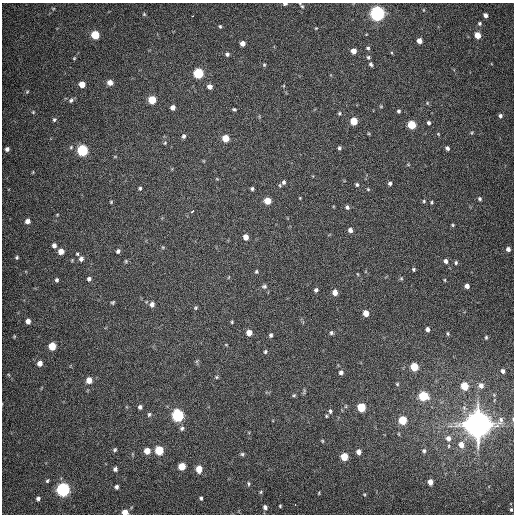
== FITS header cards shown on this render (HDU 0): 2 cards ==
NAXIS1  =                  512
NAXIS2  =                  512

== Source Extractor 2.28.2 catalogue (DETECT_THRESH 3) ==
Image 512 x 512 px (HDU 0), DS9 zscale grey, 1 PNG px = 1 image px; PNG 516 x 516 px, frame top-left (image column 1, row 512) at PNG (2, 3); no overlay
Background 405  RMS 11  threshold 31.7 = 3 sigma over >= 5 px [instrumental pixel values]
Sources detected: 164; all 164 listed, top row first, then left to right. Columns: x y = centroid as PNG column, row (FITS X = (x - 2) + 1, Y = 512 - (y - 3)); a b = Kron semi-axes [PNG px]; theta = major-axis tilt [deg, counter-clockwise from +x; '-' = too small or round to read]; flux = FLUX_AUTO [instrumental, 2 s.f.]
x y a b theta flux
285 4 5 3 - 1.4e+03
301 5 7 3 -48 1.1e+03
423 10 6 4 -90 6.7e+02
377 13 6 6 - 2.8e+05
144 14 5 4 - 8.0e+02
485 15 4 4 - 3.0e+03
192 16 3 2 - 5.7e+03
479 23 4 4 - 1.2e+03
220 26 4 4 - 1.1e+03
316 28 4 3 - 5.4e+02
95 35 5 5 - 2.9e+04
477 35 5 4 - 1.0e+04
419 41 4 4 - 5.1e+03
242 43 4 4 - 4.2e+03
368 48 5 4 - 1.4e+03
354 51 5 4 - 5.5e+03
227 54 6 5 - 1.8e+03
368 57 6 5 - 1.2e+03
74 58 5 4 - 7.5e+02
371 64 4 4 - 1.4e+03
264 65 5 4 - 8.5e+02
198 73 5 5 - 5.4e+04
110 82 5 5 - 5.1e+03
82 84 5 5 - 8.7e+03
210 86 5 5 - 4.3e+03
27 92 5 4 - 8.0e+02
71 100 8 6 39 1.8e+03
152 100 5 5 - 2.1e+04
427 103 5 5 - 8.6e+02
381 106 5 4 - 7.0e+02
173 107 5 4 - 3.7e+03
234 109 4 3 - 9.6e+02
399 111 4 4 - 1.4e+03
33 112 5 4 - 6.7e+02
339 113 5 3 - 8.9e+02
500 116 5 5 - 1.7e+03
54 120 5 5 - 1.2e+03
354 121 5 5 - 1.5e+04
429 123 5 5 - 1.5e+03
411 125 5 5 - 2.6e+04
472 133 4 4 - 7.6e+02
438 134 5 4 - 6.9e+02
184 136 6 5 - 1.6e+03
226 138 5 5 - 1.2e+04
165 143 5 4 - 8.8e+02
71 147 5 5 - 8.8e+02
339 148 4 4 - 1.3e+03
447 148 5 4 - 2.1e+03
7 149 4 4 - 2.4e+03
82 150 6 5 - 7.6e+04
115 156 5 3 - 5.8e+02
408 165 5 3 - 6.5e+02
33 172 5 3 - 5.7e+02
217 179 5 3 - 6.0e+02
284 182 7 6 - 1.9e+03
390 183 5 4 - 1.6e+03
357 184 5 4 - 1.1e+03
140 188 5 3 - 1.1e+03
252 189 4 3 - 1.1e+03
368 189 5 4 - 7.9e+02
300 198 4 3 - 5.3e+02
480 199 5 4 - 1.2e+03
268 201 5 5 - 1.2e+04
424 201 5 5 - 9.9e+02
111 202 4 4 - 7.6e+02
432 202 4 4 - 8.4e+02
347 207 5 4 - 1.6e+03
192 212 4 3 - 3.9e+04
57 215 4 3 - 5.5e+02
27 221 5 5 - 3.7e+03
453 225 4 3 - 8.4e+02
350 230 5 5 - 2.7e+03
246 237 5 5 - 5.0e+03
54 245 5 5 - 2.7e+03
163 247 5 4 - 7.9e+02
508 249 5 4 - 2.5e+03
61 251 5 5 - 6.2e+03
118 251 5 4 - 1.7e+03
77 254 4 4 - 9.2e+02
17 257 4 4 - 1.0e+03
81 259 6 5 - 2.7e+03
126 261 6 4 -49 9.0e+02
446 261 6 4 -67 2.2e+03
456 262 5 4 - 1.1e+03
414 269 4 4 - 1.0e+03
256 271 5 4 - 9.9e+02
358 274 5 3 - 5.3e+02
229 277 5 3 - 5.8e+02
401 278 5 5 - 9.3e+02
89 279 5 5 - 1.9e+03
57 280 5 4 - 1.3e+03
445 280 5 3 - 6.3e+02
264 286 7 6 - 1.6e+03
467 286 4 4 - 3.2e+03
316 290 5 4 - 1.5e+03
335 292 5 4 - 5.5e+03
113 302 4 4 - 1.0e+03
152 304 6 6 - 3.2e+03
196 308 5 5 - 1.0e+03
366 313 5 4 - 7.2e+03
28 321 5 4 - 4.1e+03
232 322 4 3 - 7.2e+02
427 329 4 4 - 2.3e+03
249 333 5 5 - 6.3e+03
331 333 5 5 - 1.2e+03
448 333 5 3 - 7.7e+02
271 335 5 4 - 1.4e+03
14 336 5 3 - 6.0e+02
486 337 3 3 - 8.6e+02
226 345 4 3 - 5.4e+02
52 346 5 5 - 1.8e+04
265 352 5 4 - 1.1e+03
197 361 7 4 71 1.0e+03
40 363 5 5 - 4.9e+03
414 367 5 5 - 2.1e+04
503 371 4 4 - 2.0e+03
341 372 5 4 - 1.9e+03
216 377 5 4 - 9.2e+02
89 380 5 5 - 7.1e+03
397 384 5 4 - 7.5e+02
481 385 7 6 - 3.5e+03
464 386 5 5 - 2.0e+04
294 395 5 4 - 8.7e+02
423 396 6 6 - 3.5e+04
140 407 5 4 - 1.9e+03
361 407 6 5 - 2.7e+04
330 411 6 4 -88 1.3e+03
149 414 7 5 59 1.4e+03
178 415 6 6 - 1.1e+05
326 416 3 2 - 7.3e+02
513 419 5 3 - 6.9e+02
402 420 5 5 - 2.4e+04
478 424 9 9 - 1.7e+06
182 428 6 5 - 1.6e+03
399 434 5 3 - 5.9e+02
448 438 7 6 - 3.7e+03
322 441 4 4 - 7.1e+02
461 445 7 6 - 6.3e+03
449 446 5 3 - 8.0e+02
115 449 5 4 - 1.1e+03
159 450 6 5 - 3.2e+04
147 451 5 5 - 8.8e+03
424 451 6 5 - 1.4e+03
358 452 5 4 - 3.8e+03
242 454 5 4 - 1.2e+03
344 457 5 5 - 1.8e+04
182 466 5 5 - 1.6e+04
115 469 4 4 - 2.0e+03
199 469 6 5 - 1.1e+04
47 481 5 4 - 1.0e+03
430 482 5 4 - 5.2e+03
248 483 6 5 - 1.1e+03
116 487 4 4 - 1.8e+03
63 489 6 6 - 2.0e+05
261 492 6 4 24 9.1e+02
319 493 5 3 - 5.9e+02
364 494 4 3 - 6.5e+02
201 498 4 3 - 1.2e+03
38 499 4 4 - 1.7e+03
295 505 3 2 - 2.5e+03
280 506 3 3 - 7.0e+02
265 507 6 5 - 2.4e+03
511 510 4 3 - 7.9e+02
125 512 5 4 - 8.5e+03
At the frame edge (FLAGS 8, measured only in part): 4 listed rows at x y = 285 4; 301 5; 513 419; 125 512